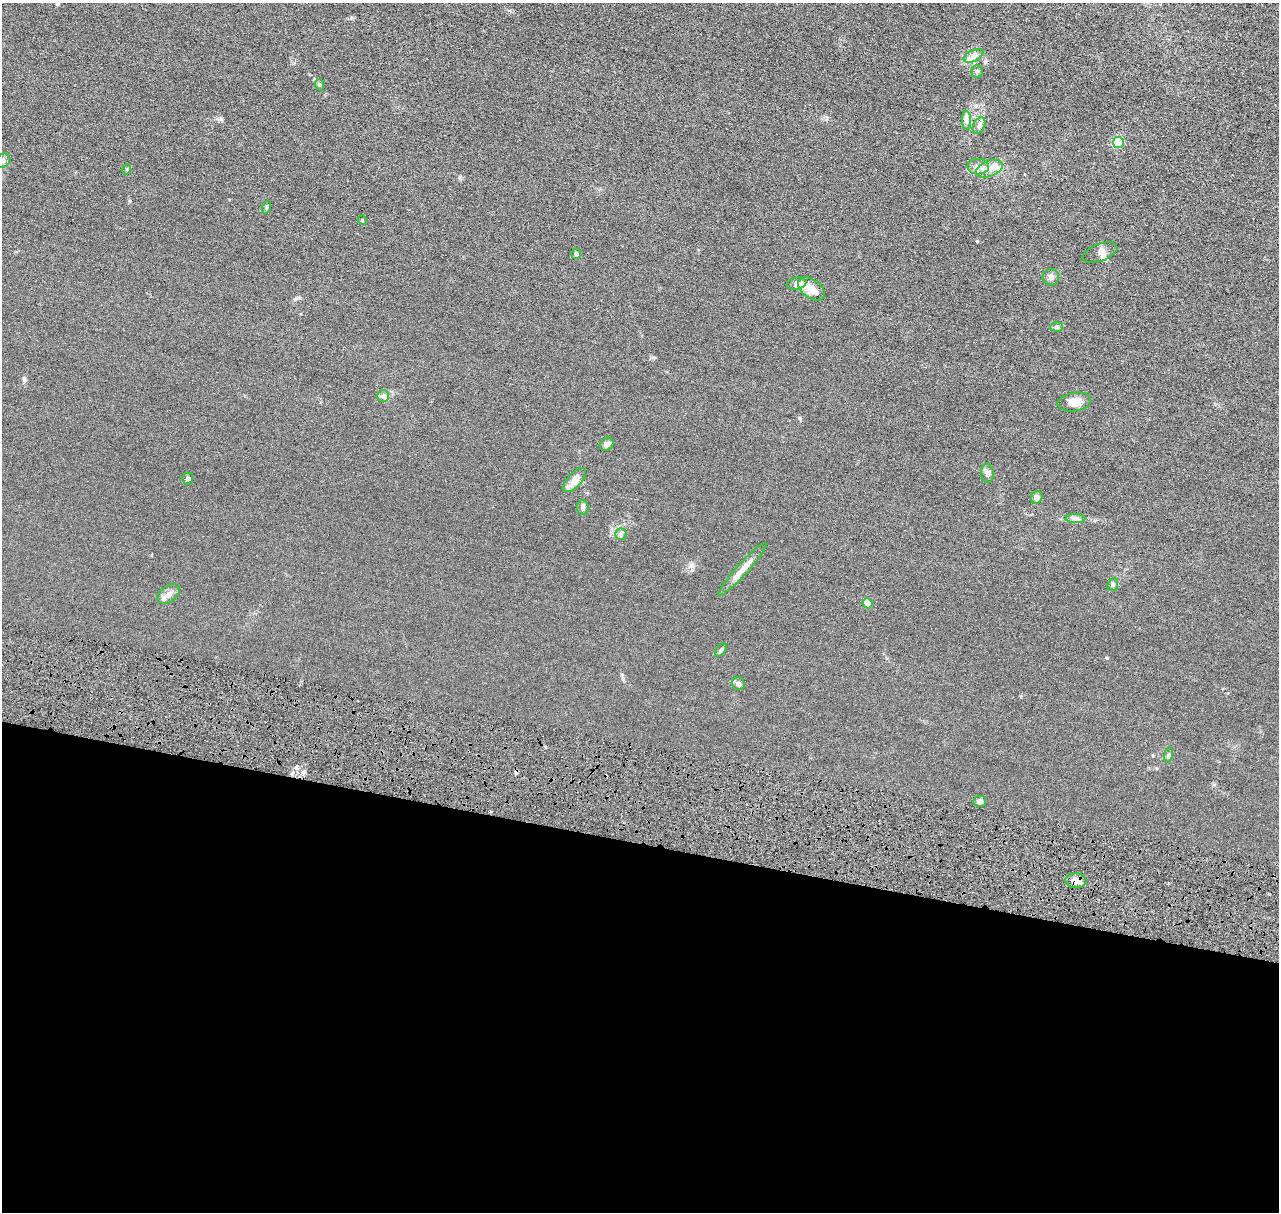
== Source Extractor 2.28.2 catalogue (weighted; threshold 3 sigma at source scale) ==
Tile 14 of 4 x 4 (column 2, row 4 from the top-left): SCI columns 1294-2570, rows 252-1461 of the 5140 x 5218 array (HDU 1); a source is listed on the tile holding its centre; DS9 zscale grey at full resolution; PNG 1281 x 1214 px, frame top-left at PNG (2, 3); each listed source drawn as its Kron ellipse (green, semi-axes under 4 px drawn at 4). Shown black and unused: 31% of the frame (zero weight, under 4 of 8 exposures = <1% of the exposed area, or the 3 px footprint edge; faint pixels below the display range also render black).
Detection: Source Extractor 2.28.2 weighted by HDU 2 'WHT'; one run over the whole footprint, this tile lists its part. Background 0.0119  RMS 0.0042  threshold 0.0172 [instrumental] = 3 sigma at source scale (4.09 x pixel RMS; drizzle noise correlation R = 1.36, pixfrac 0.8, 0.05/0.05 arcsec/px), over >= 5 px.
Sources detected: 39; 2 inside a brighter listed object's ellipse — not listed separately; the other 37 listed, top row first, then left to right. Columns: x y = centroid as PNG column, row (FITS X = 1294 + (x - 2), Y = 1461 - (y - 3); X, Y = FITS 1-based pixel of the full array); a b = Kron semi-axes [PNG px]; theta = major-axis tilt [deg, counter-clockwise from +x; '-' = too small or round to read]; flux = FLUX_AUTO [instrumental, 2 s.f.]
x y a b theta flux
973 56 11 5 27 1.6
977 71 6 5 - 0.65
320 85 6 3 -70 0.41
967 121 9 4 -89 1.1
979 126 9 5 64 1
1118 142 5 5 - 17
2 161 8 6 31 1.2
978 167 11 8 0 2.1
127 169 5 3 - 0.34
989 169 14 8 21 3.1
267 207 6 4 71 0.41
362 220 5 3 - 0.3
1100 253 18 8 20 2
576 254 5 5 - 0.85
1051 277 8 8 - 1.3
797 284 9 6 9 1.3
812 289 15 9 -36 4
1057 327 6 5 - 0.64
383 396 6 6 - 0.9
1074 402 17 9 8 3.6
607 444 7 6 - 1.3
987 473 9 6 -83 1.3
188 479 6 5 - 0.59
575 480 15 7 47 3.9
1037 497 6 5 - 1.4
583 507 7 6 - 0.82
1075 518 10 4 -1 1.1
621 534 6 6 - 0.71
742 569 35 6 48 3.9
1113 585 7 5 69 0.6
168 594 12 8 36 2
868 603 5 5 - 7.6
721 650 8 4 54 0.55
738 684 6 6 - 0.94
1168 755 8 4 81 0.6
980 801 6 5 - 1.3
1076 881 10 7 -4 2.3
Overlapping masked pixels (flux is a lower limit): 1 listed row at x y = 1076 881
Isophote crosses this tile's border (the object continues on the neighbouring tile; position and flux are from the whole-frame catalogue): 1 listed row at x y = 2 161
Unlisted compact peaks at least as high as the median listed source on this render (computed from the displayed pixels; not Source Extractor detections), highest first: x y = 24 379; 977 241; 1107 658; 221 119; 351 18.